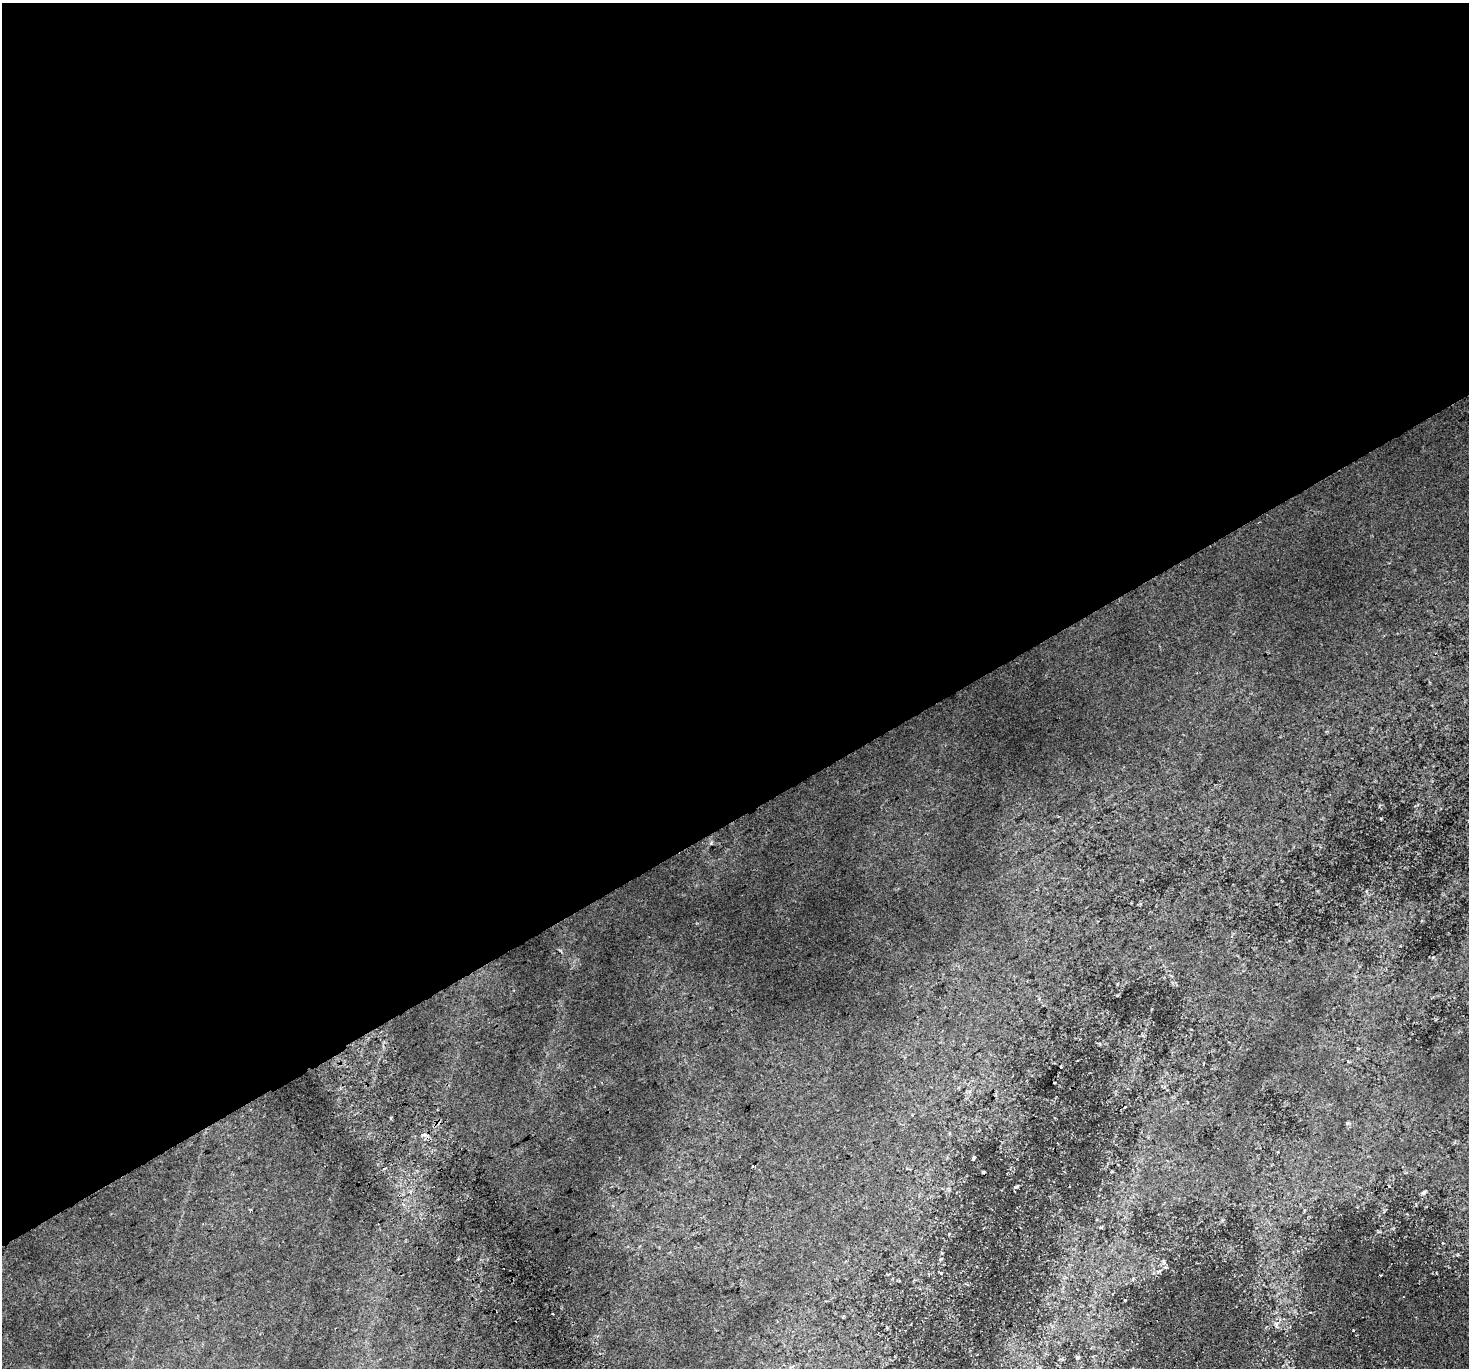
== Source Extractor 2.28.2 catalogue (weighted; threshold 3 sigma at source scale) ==
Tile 2 of 4 x 4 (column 2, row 1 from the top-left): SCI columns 1507-2973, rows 4314-5679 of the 5943 x 5816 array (HDU 1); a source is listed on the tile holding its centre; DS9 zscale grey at full resolution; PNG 1471 x 1370 px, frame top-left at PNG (2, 3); no overlay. Shown black and unused: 60% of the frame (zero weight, under 2 of 3 exposures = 8% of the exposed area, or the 3 px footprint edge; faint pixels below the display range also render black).
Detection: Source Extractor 2.28.2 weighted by HDU 2 'WHT'; one run over the whole footprint, this tile lists its part. Background 0.0815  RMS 0.013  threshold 0.0589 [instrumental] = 3 sigma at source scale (4.5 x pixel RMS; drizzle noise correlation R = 1.50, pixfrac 1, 0.0396/0.0396 arcsec/px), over >= 5 px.
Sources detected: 9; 1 cosmic-ray / hot-pixel residue — not listed; the other 8 listed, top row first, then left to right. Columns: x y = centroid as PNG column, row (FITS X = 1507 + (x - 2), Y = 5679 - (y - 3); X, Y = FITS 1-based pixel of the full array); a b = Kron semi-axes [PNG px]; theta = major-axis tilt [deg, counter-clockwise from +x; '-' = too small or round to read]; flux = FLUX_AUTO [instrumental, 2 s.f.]
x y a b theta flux
391 1118 3 3 - 8.4
423 1135 8 5 -6 6.5
974 1158 5 3 - 6
753 1166 3 2 - 1.2
1016 1187 7 3 19 2
1164 1262 7 4 -89 2.3
1276 1325 12 2 -78 2.3
1077 1358 6 4 47 2.1